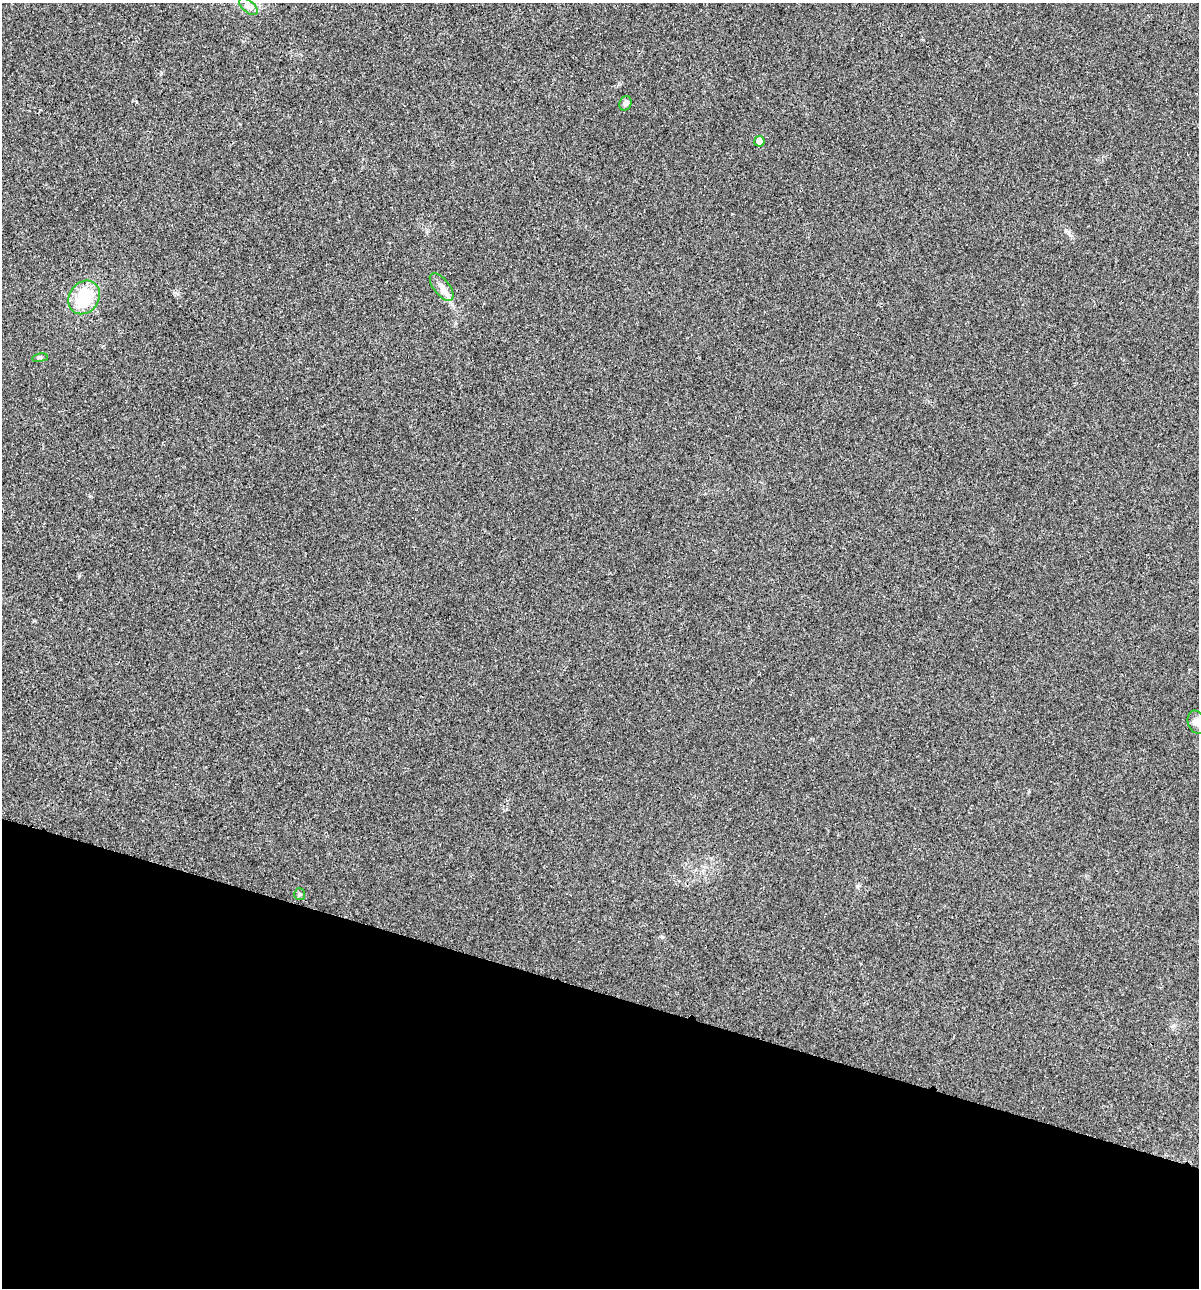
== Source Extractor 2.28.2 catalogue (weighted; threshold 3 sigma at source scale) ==
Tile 15 of 4 x 4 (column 3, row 4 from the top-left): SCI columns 2524-3720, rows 8-1293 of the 5170 x 5154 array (HDU 1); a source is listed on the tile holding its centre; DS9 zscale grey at full resolution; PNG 1201 x 1290 px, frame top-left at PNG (2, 3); each listed source drawn as its Kron ellipse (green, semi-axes under 4 px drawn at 4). Shown black and unused: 23% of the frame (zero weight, under 3 of 4 exposures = <1% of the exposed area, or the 3 px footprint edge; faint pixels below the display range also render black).
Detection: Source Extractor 2.28.2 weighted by HDU 2 'WHT'; one run over the whole footprint, this tile lists its part. Background 0.0252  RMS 0.0059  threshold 0.0267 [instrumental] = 3 sigma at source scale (4.5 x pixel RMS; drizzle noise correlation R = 1.50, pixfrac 1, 0.05/0.05 arcsec/px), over >= 5 px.
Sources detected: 8; all 8 listed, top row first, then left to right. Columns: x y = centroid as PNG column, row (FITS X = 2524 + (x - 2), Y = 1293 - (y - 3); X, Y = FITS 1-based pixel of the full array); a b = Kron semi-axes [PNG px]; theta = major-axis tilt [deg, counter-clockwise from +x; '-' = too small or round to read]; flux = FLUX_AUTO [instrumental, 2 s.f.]
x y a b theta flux
248 7 11 6 -41 2.7
625 103 7 6 - 1.9
759 141 5 5 - 7.6
442 287 16 7 -52 4.5
84 297 18 14 53 23
40 358 8 4 8 0.92
1197 722 12 9 -69 3.4
300 894 5 5 - 0.9
Isophote crosses this tile's border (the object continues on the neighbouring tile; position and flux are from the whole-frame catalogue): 1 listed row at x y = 1197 722